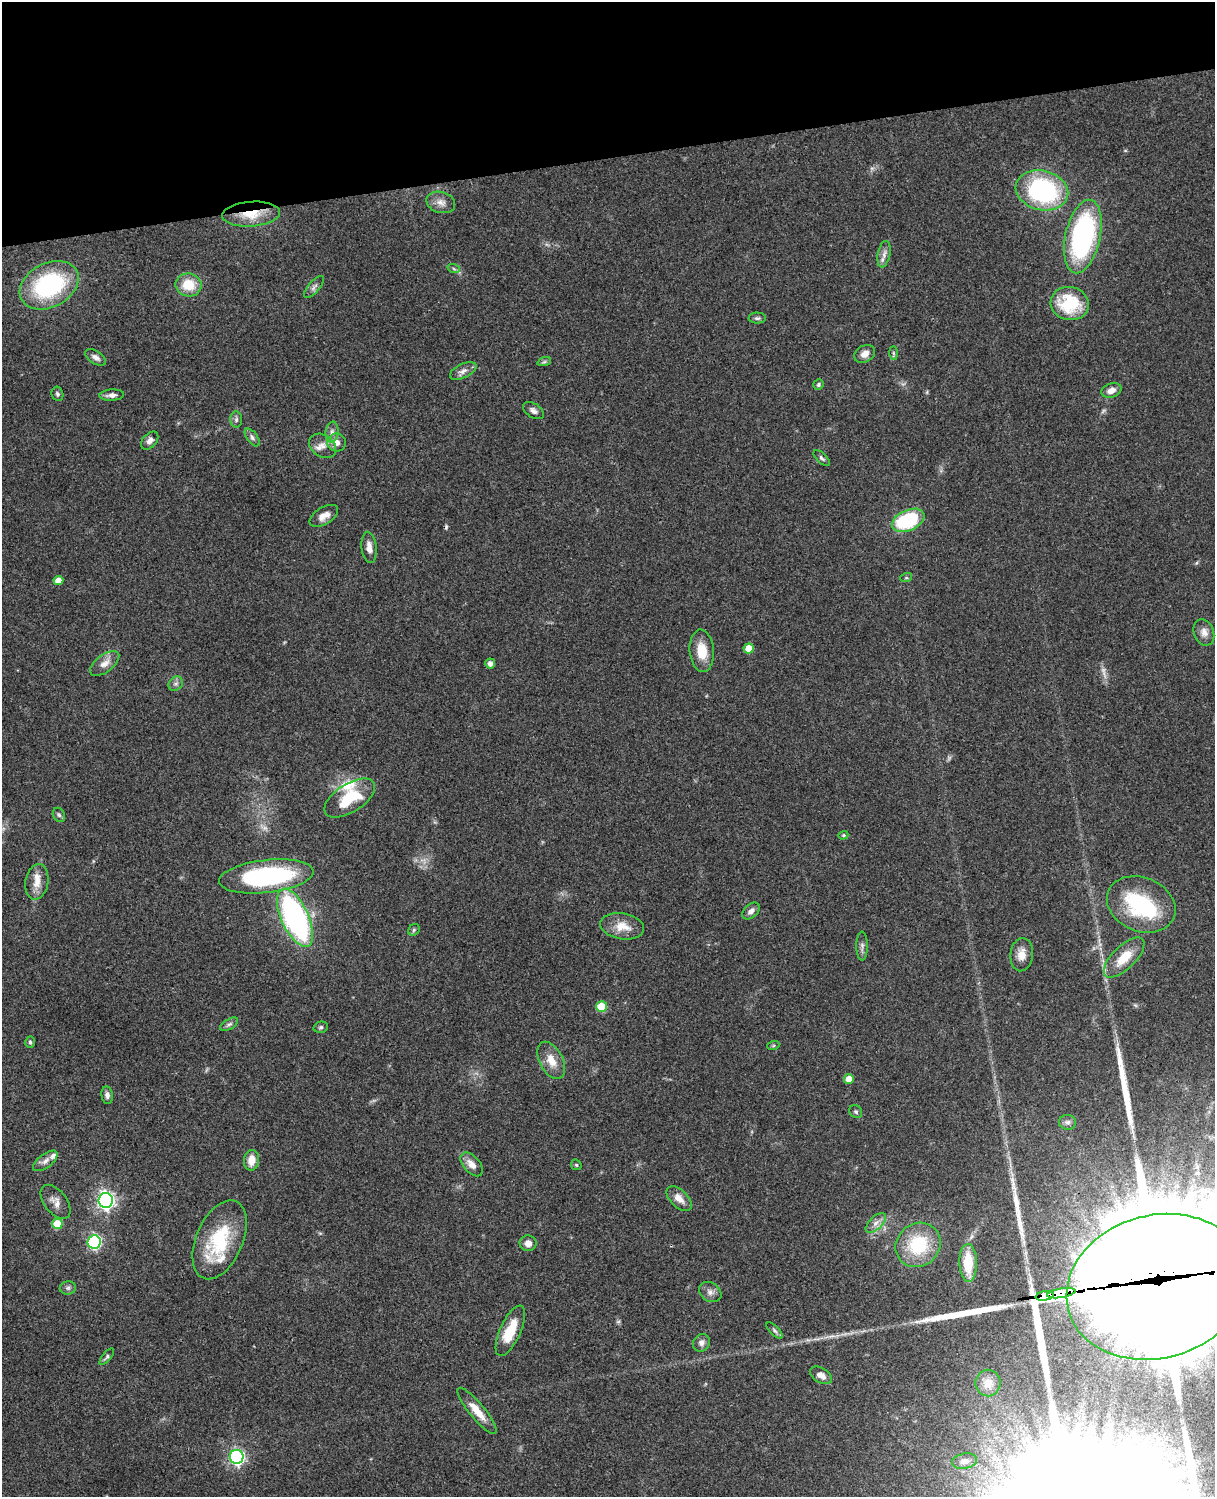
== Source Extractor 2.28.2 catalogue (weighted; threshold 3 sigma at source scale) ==
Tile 3 of 4 x 3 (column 3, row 1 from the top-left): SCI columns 2545-3757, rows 3269-4763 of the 5088 x 4927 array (HDU 1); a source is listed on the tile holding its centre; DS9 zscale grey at full resolution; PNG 1217 x 1499 px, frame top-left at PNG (2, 2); each listed source drawn as its Kron ellipse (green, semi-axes under 4 px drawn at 4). Shown black and unused: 10% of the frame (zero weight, under 3 of 4 exposures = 6% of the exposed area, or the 3 px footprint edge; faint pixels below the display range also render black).
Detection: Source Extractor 2.28.2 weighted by HDU 2 'WHT'; one run over the whole footprint, this tile lists its part. Background 0.0774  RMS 0.0058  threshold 0.0259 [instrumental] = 3 sigma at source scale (4.5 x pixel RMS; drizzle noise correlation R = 1.50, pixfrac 1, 0.05/0.05 arcsec/px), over >= 5 px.
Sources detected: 107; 3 too faint to see at this stretch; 5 inside a brighter object's white glare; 1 cosmic-ray / hot-pixel residue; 3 long thin detections or spike segments (spike, bleed or trail) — neither listed nor drawn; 5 inside a brighter listed object's ellipse — not listed separately; the other 90 listed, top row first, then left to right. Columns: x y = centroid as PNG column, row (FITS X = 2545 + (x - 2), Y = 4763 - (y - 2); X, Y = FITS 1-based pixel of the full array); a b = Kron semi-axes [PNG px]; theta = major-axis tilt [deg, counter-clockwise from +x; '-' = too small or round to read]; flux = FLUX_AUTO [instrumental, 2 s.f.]
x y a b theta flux
1042 190 26 20 -14 84
441 202 15 10 -16 4.5
251 214 29 12 4 15
1083 236 37 17 78 120
884 254 13 6 78 3
454 269 6 4 -20 0.88
49 285 31 22 28 74
189 285 13 11 -10 14
314 287 13 5 50 2.2
1070 304 19 16 -13 30
757 318 8 5 0 1.3
893 353 7 4 -89 0.95
865 354 11 8 28 4
96 357 12 6 -32 2.4
544 362 7 4 18 0.96
463 371 14 7 26 3.2
818 385 5 5 - 1
1111 390 10 7 20 4
57 394 7 6 - 1.4
112 395 12 5 3 2.7
533 411 12 7 -33 2.4
236 420 8 6 89 1.4
332 432 10 6 83 2.5
252 437 10 5 -53 1.8
150 441 10 7 49 2.8
337 443 9 9 - 3.7
322 446 15 11 -35 4.5
822 458 10 5 -45 1.4
324 516 16 8 32 5.1
908 520 17 10 24 44
369 547 15 7 -83 4.5
906 578 6 4 18 0.77
58 580 5 4 - 5.1
1204 632 13 10 -70 4
749 648 5 5 - 9.5
702 651 21 12 -85 12
105 663 17 8 37 4.9
490 663 5 5 - 2.8
176 684 8 6 43 1.7
350 798 28 14 32 24
59 815 7 5 -61 1.2
843 835 5 4 - 0.67
266 876 47 16 6 83
37 882 18 11 80 7
1141 904 35 27 -23 52
751 911 10 6 42 2.9
295 918 31 13 -65 150
622 926 22 13 -9 9.4
414 930 6 5 - 0.88
862 946 14 5 90 2
1022 955 17 11 84 6
1124 958 26 11 45 14
602 1007 5 5 - 18
229 1024 10 5 31 1.4
321 1027 7 5 14 1.1
30 1042 5 5 - 0.95
773 1046 6 4 19 0.81
551 1060 20 11 -62 8.4
849 1079 5 5 - 6
107 1095 9 5 -83 2.2
856 1112 7 6 - 1.1
1067 1122 8 7 - 1.9
251 1160 10 7 84 6.6
45 1161 14 6 37 3.1
472 1164 14 8 -48 5.1
576 1165 6 4 -45 0.76
679 1199 15 8 -45 5.3
106 1200 7 7 - 230
56 1202 19 11 -52 5.1
876 1223 13 6 44 3.4
57 1224 5 5 - 17
220 1240 42 23 67 38
94 1242 7 6 - 93
528 1243 8 8 - 3.9
918 1245 23 21 42 30
968 1263 19 9 -88 18
1157 1287 91 71 15 34000
68 1288 8 6 2 1.6
710 1292 12 9 -34 3
1061 1293 14 4 9 870
1045 1296 9 4 9 360
510 1331 27 10 66 16
775 1331 10 4 -45 1.5
701 1343 9 8 - 2.6
107 1357 10 4 50 1.2
821 1375 12 7 -30 3.7
988 1383 13 12 - 5.6
477 1411 29 7 -50 8.7
237 1457 7 7 - 150
965 1461 13 7 10 3.4
Overlapping masked pixels (flux is a lower limit): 5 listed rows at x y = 251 214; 220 1240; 1157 1287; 1061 1293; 1045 1296
Isophote crosses this tile's border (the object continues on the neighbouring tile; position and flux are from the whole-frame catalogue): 1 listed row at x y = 1157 1287